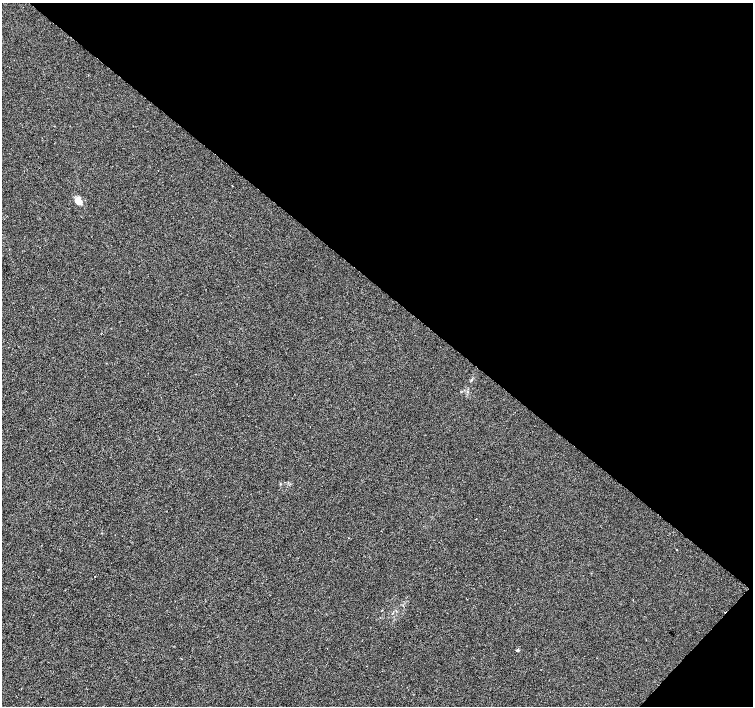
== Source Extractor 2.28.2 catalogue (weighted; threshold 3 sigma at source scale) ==
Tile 8 of 4 x 4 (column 4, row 2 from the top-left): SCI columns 4509-6010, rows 2986-4392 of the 6021 x 6033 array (HDU 1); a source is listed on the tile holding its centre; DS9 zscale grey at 2 x 2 block average (1 PNG px = mean of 2 x 2 image px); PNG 755 x 708 px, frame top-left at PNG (2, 3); no overlay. Shown black and unused: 42% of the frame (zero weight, under 2 of 3 exposures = <1% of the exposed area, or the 3 px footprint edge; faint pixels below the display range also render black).
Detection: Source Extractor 2.28.2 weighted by HDU 2 'WHT'; one run over the whole footprint, this tile lists its part. Background 0.00624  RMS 0.005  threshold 0.0223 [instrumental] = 3 sigma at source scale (4.5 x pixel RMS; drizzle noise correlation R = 1.50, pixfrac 1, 0.0396/0.0396 arcsec/px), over >= 5 px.
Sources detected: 5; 1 cosmic-ray / hot-pixel residue — not listed; the other 4 listed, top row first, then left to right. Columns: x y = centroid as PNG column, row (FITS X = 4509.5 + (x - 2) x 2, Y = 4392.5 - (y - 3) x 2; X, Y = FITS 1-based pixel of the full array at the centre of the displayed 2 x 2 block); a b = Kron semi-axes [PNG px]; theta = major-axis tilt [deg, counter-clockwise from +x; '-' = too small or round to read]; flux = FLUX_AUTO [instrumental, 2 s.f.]
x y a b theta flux
232 186 2 2 - 0.83
79 201 10 7 -56 8.5
676 549 2 2 - 2.3
518 650 2 2 - 3.6